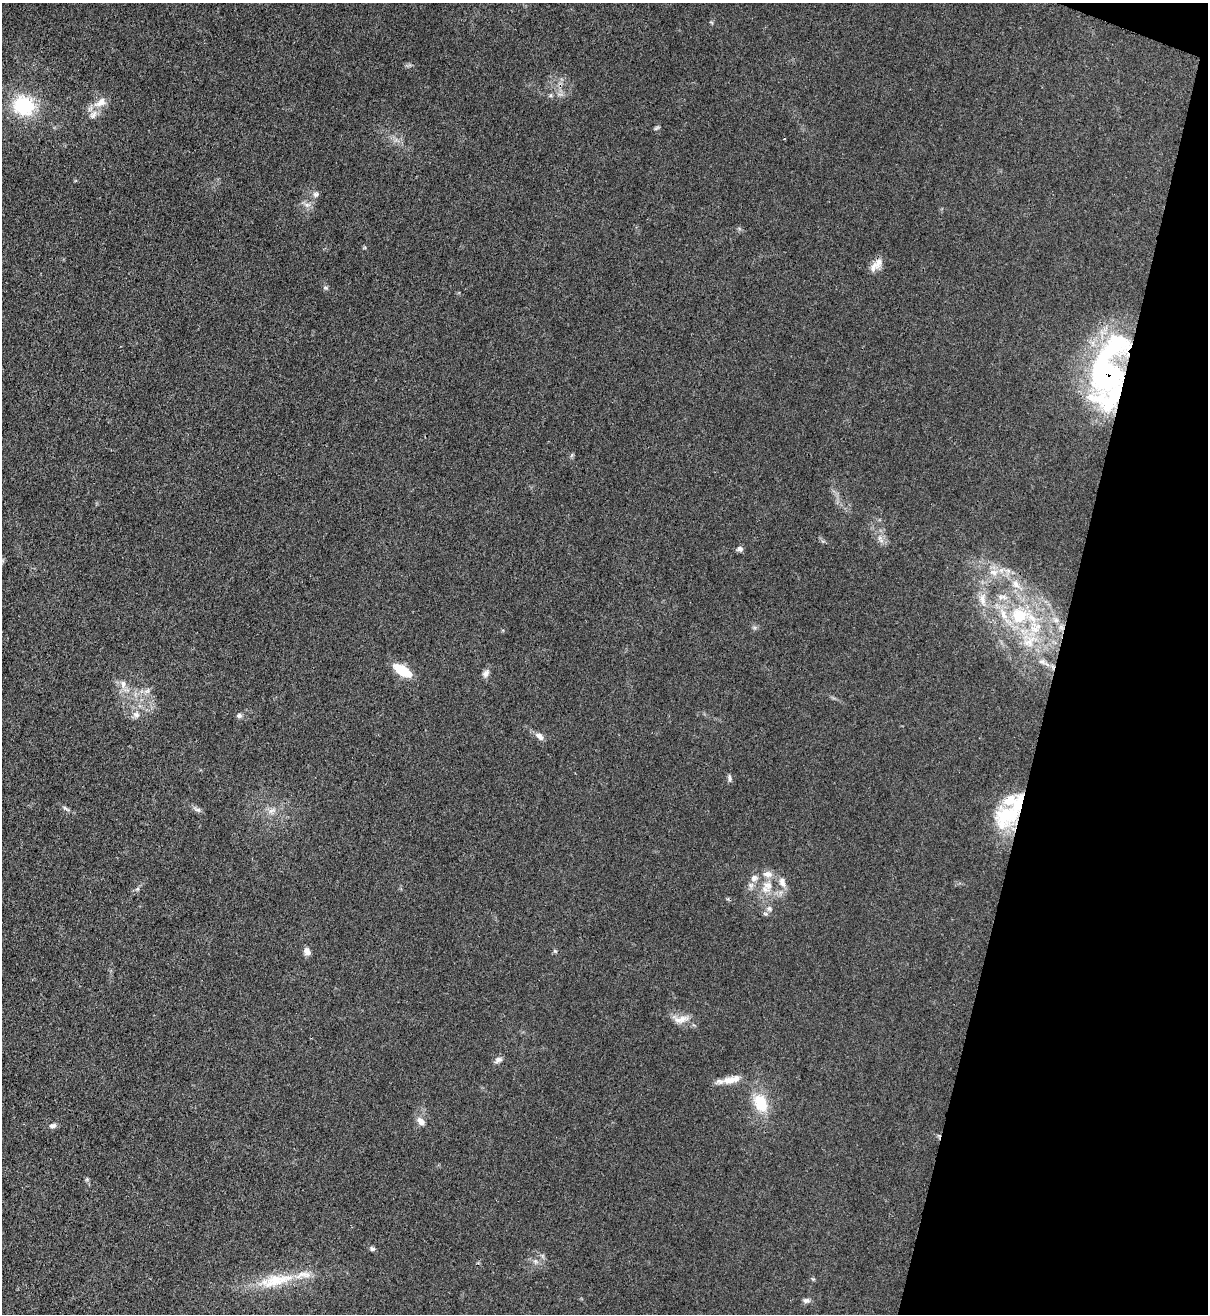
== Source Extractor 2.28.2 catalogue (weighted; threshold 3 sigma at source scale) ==
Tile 8 of 4 x 4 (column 4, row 2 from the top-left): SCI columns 3837-5042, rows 2651-3962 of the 5386 x 5316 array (HDU 1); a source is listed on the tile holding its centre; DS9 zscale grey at full resolution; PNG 1210 x 1316 px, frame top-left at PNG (2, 3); no overlay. Shown black and unused: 13% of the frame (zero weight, under 3 of 4 exposures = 7% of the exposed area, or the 3 px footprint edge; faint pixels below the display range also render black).
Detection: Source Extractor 2.28.2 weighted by HDU 2 'WHT'; one run over the whole footprint, this tile lists its part. Background 0.0298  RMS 0.003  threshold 0.0134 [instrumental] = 3 sigma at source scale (4.5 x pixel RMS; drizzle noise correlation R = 1.50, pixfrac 1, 0.05/0.05 arcsec/px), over >= 5 px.
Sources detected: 55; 1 inside a brighter object's white glare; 1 cosmic-ray / hot-pixel residue — not listed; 10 inside a brighter listed object's ellipse — not listed separately; the other 43 listed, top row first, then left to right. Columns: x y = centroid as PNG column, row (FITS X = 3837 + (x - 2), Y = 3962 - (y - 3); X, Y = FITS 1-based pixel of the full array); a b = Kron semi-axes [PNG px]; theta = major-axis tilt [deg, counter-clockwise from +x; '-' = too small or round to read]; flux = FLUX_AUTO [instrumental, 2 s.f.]
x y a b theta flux
100 102 21 11 32 3.4
24 106 25 23 -25 16
316 194 8 7 - 0.89
307 205 7 4 0 0.8
876 265 21 9 47 2.6
1106 374 63 44 75 62
880 539 16 4 -60 1.2
740 549 8 7 - 0.95
994 572 11 9 -13 2.3
1016 584 13 8 -51 2.3
1000 597 7 4 -84 0.73
982 598 13 7 68 1.9
1019 615 24 21 12 14
1056 620 8 6 -43 0.97
1029 642 21 13 44 5.8
1042 662 10 5 -13 1.1
402 670 22 9 -33 7.3
486 673 10 8 57 1.2
123 684 12 6 86 1.6
147 690 8 5 45 0.81
136 714 9 8 - 1.4
239 715 8 6 28 0.71
540 736 11 6 -46 1.4
730 778 10 4 90 0.66
66 808 12 4 -37 0.73
198 810 9 6 -17 0.85
272 810 12 4 25 1.1
1007 816 36 27 37 16
754 878 10 9 - 1.7
782 882 15 9 -69 2.3
768 885 13 12 - 3.6
769 908 8 6 -88 0.85
307 951 10 7 -67 1.4
555 951 5 5 - 0.37
682 1019 17 10 10 2.9
498 1060 11 7 28 1.1
727 1080 19 11 9 3.3
760 1103 21 15 -68 8.7
421 1121 12 8 -50 1.8
53 1126 9 6 8 0.94
372 1249 7 6 - 0.59
275 1280 54 15 12 13
806 1300 10 6 0 0.83
Overlapping masked pixels (flux is a lower limit): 2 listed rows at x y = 1106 374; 1007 816
Unlisted compact peaks at least as high as the median listed source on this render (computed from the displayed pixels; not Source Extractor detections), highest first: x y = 326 288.